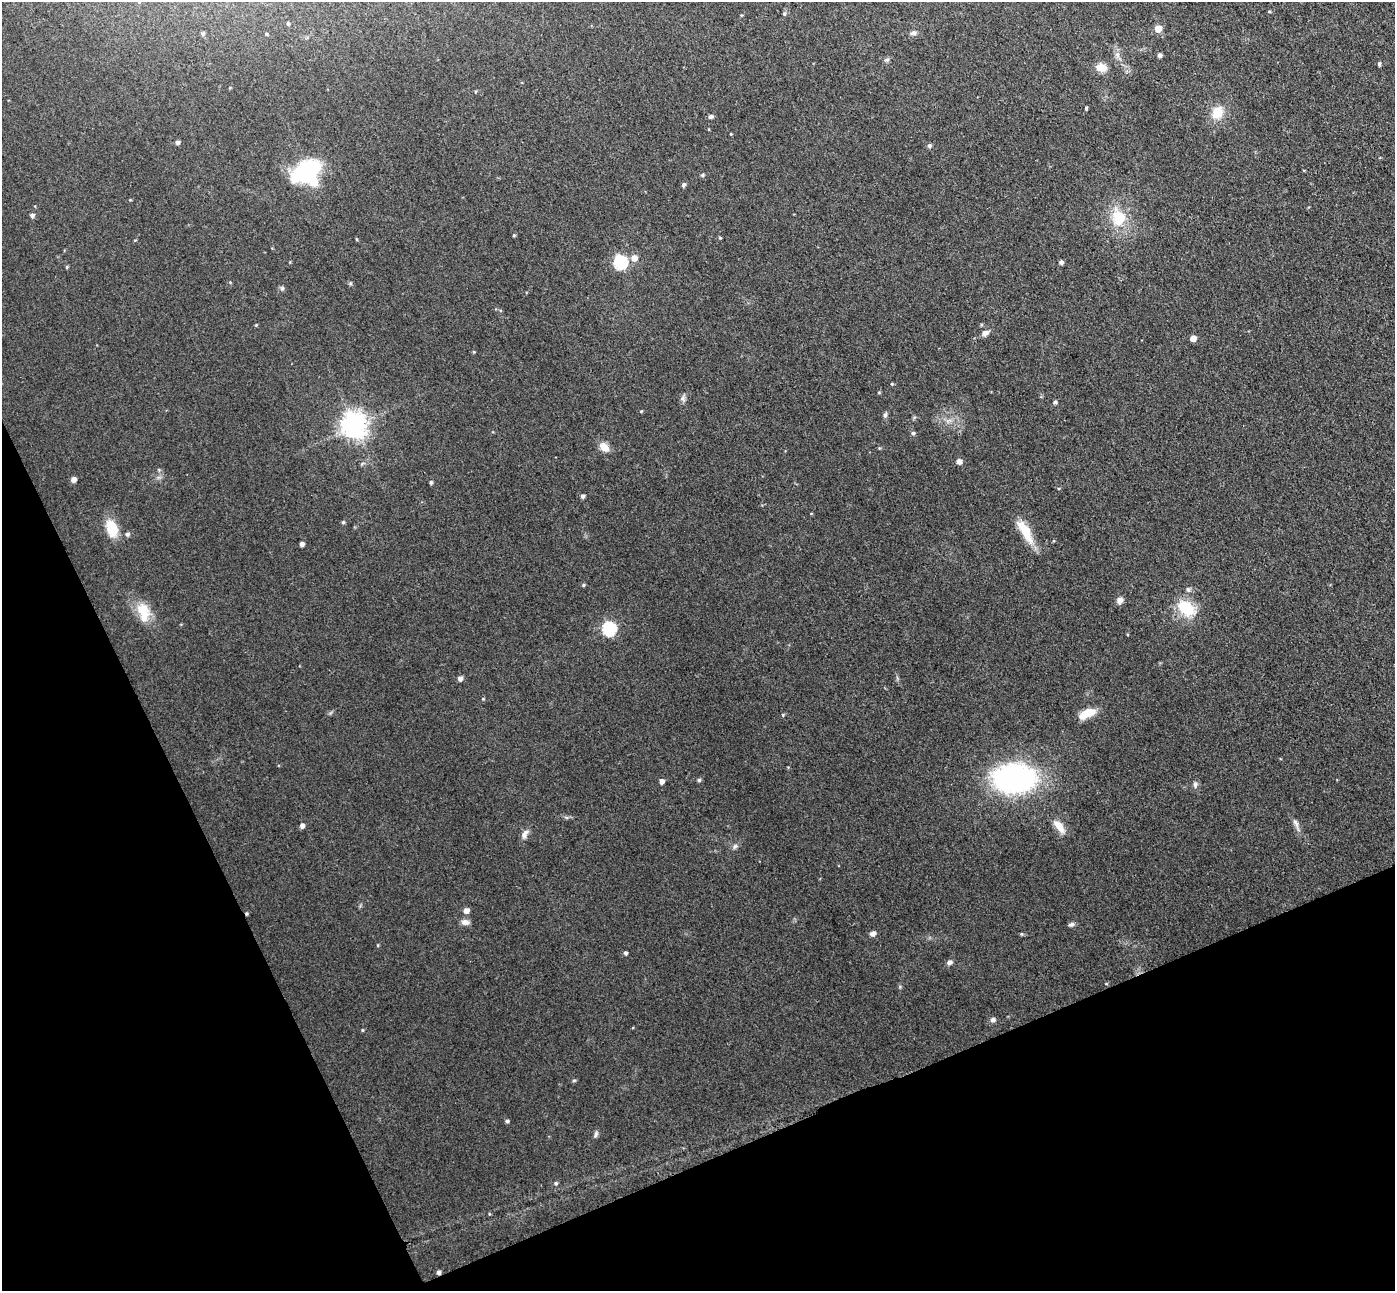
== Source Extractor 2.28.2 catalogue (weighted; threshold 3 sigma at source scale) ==
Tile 14 of 4 x 4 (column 2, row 4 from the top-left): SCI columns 1448-2840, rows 178-1466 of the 5678 x 5642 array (HDU 1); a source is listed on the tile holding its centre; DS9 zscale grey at full resolution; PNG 1397 x 1293 px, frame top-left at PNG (2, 2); no overlay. Shown black and unused: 22% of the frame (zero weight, under 3 of 4 exposures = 5% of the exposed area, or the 3 px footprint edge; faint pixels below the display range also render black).
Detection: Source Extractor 2.28.2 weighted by HDU 2 'WHT'; one run over the whole footprint, this tile lists its part. Background 0.0901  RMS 0.0082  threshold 0.0367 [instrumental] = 3 sigma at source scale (4.5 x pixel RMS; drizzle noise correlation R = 1.50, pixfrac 1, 0.05/0.05 arcsec/px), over >= 5 px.
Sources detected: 79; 2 inside a brighter object's white glare — not listed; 1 inside a brighter listed object's ellipse — not listed separately; the other 76 listed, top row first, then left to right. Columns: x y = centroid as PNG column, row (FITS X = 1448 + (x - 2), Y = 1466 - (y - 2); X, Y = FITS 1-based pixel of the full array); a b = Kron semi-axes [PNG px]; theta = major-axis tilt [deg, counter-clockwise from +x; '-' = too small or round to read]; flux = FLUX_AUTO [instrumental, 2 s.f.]
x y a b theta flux
1269 11 4 3 - 0.75
784 14 5 4 - 1.2
288 23 4 3 - 1.1
1158 29 5 5 - 12
913 33 8 5 1 2.2
266 34 3 3 - 0.88
1159 55 5 4 - 2.1
886 60 8 3 19 1.3
1379 64 5 4 - 1.2
1101 67 11 9 -2 8.2
1086 108 3 3 - 1
1217 113 14 11 55 15
711 117 5 5 - 2.1
731 134 3 3 - 0.61
177 142 4 4 - 2.3
929 146 5 5 - 1.8
305 169 34 12 38 55
702 175 5 4 - 1.1
683 185 5 4 - 1.8
32 215 5 4 - 2.2
1119 218 18 16 -70 23
634 258 7 6 - 6
620 262 6 6 - 100
1061 262 5 4 - 2.2
67 267 4 4 - 0.91
282 288 6 4 -72 1.2
985 333 9 7 30 3.4
1193 338 5 5 - 6.6
892 384 4 3 - 0.72
683 398 9 4 89 2.1
1055 402 4 4 - 1.5
641 411 5 3 - 0.69
885 415 6 5 - 1.8
354 425 8 8 - 780
913 433 5 5 - 1.4
604 447 11 8 -40 8
959 461 5 5 - 3.5
73 480 5 4 - 4.4
431 482 4 4 - 1.3
582 496 4 4 - 1.9
343 522 4 4 - 1.2
112 528 19 12 -71 18
1025 531 32 10 -59 18
127 534 6 5 - 1.9
302 544 4 4 - 3
583 585 4 4 - 0.93
1188 589 6 5 - 1.6
1120 600 8 7 - 3.5
1186 608 20 14 -37 26
143 610 21 15 -55 17
609 629 6 6 - 100
460 679 5 5 - 3.4
483 699 4 3 - 0.67
1087 713 20 9 26 12
783 715 5 3 - 0.7
1014 779 27 18 0 240
699 780 5 4 - 1.3
662 781 5 4 - 3.1
1195 784 7 6 - 2.1
1296 823 12 6 -60 3.4
302 826 5 5 - 2.5
1059 826 19 9 -52 8.1
524 834 12 7 61 4.1
735 846 7 5 73 1.9
466 911 7 6 - 3.4
247 914 5 4 - 1
465 922 11 7 -11 3.6
1071 924 7 5 21 2
873 933 6 5 - 3.3
626 953 5 4 - 1.4
950 962 7 5 24 2.3
993 1020 6 5 - 2.5
507 1121 4 4 - 1.5
596 1134 9 5 66 1.8
556 1183 5 4 - 1.2
438 1272 4 4 - 1.9
Overlapping masked pixels (flux is a lower limit): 2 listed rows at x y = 247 914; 438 1272